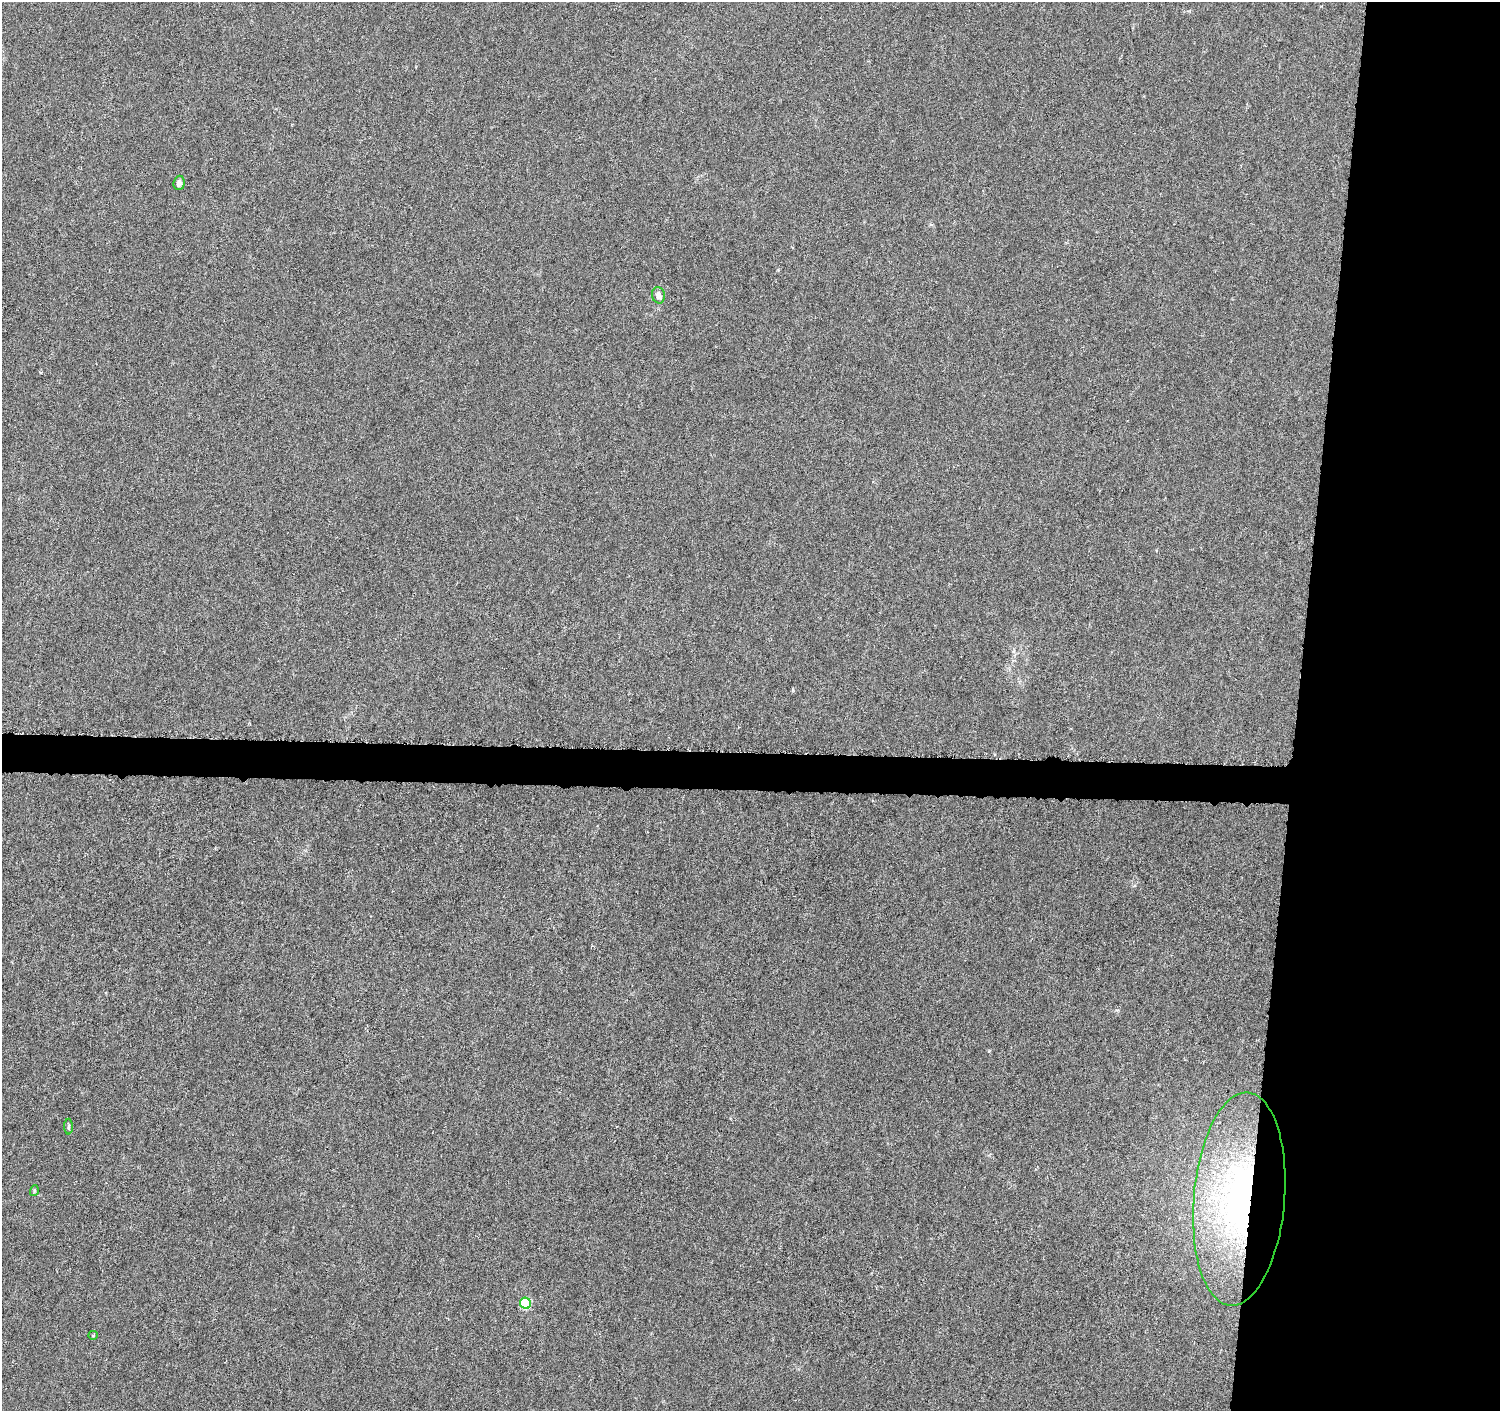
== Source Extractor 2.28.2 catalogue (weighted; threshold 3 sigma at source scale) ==
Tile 6 of 3 x 3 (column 3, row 2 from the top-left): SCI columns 3007-4504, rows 1693-3101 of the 4509 x 4744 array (HDU 1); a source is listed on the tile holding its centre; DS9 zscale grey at full resolution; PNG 1502 x 1413 px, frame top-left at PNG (2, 2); each listed source drawn as its Kron ellipse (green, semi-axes under 4 px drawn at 4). Shown black and unused: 16% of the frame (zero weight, under 4 of 8 exposures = <1% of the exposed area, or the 3 px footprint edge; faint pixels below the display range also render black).
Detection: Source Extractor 2.28.2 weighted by HDU 2 'WHT'; one run over the whole footprint, this tile lists its part. Background -0.00214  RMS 0.0022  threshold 0.00903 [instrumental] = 3 sigma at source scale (4.09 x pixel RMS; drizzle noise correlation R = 1.36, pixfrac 0.8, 0.0396/0.0396 arcsec/px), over >= 5 px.
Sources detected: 7; all 7 listed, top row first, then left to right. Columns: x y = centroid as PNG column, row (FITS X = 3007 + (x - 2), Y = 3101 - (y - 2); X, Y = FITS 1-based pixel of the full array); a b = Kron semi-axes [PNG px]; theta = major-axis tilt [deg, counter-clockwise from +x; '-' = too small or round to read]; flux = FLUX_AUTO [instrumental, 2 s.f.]
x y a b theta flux
179 183 7 5 85 0.94
658 295 8 6 -77 1
68 1127 8 4 89 0.33
34 1191 5 3 - 0.21
1239 1199 107 45 85 67
525 1303 6 5 - 12
93 1335 4 2 - 0.16
Overlapping masked pixels (flux is a lower limit): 1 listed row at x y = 1239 1199